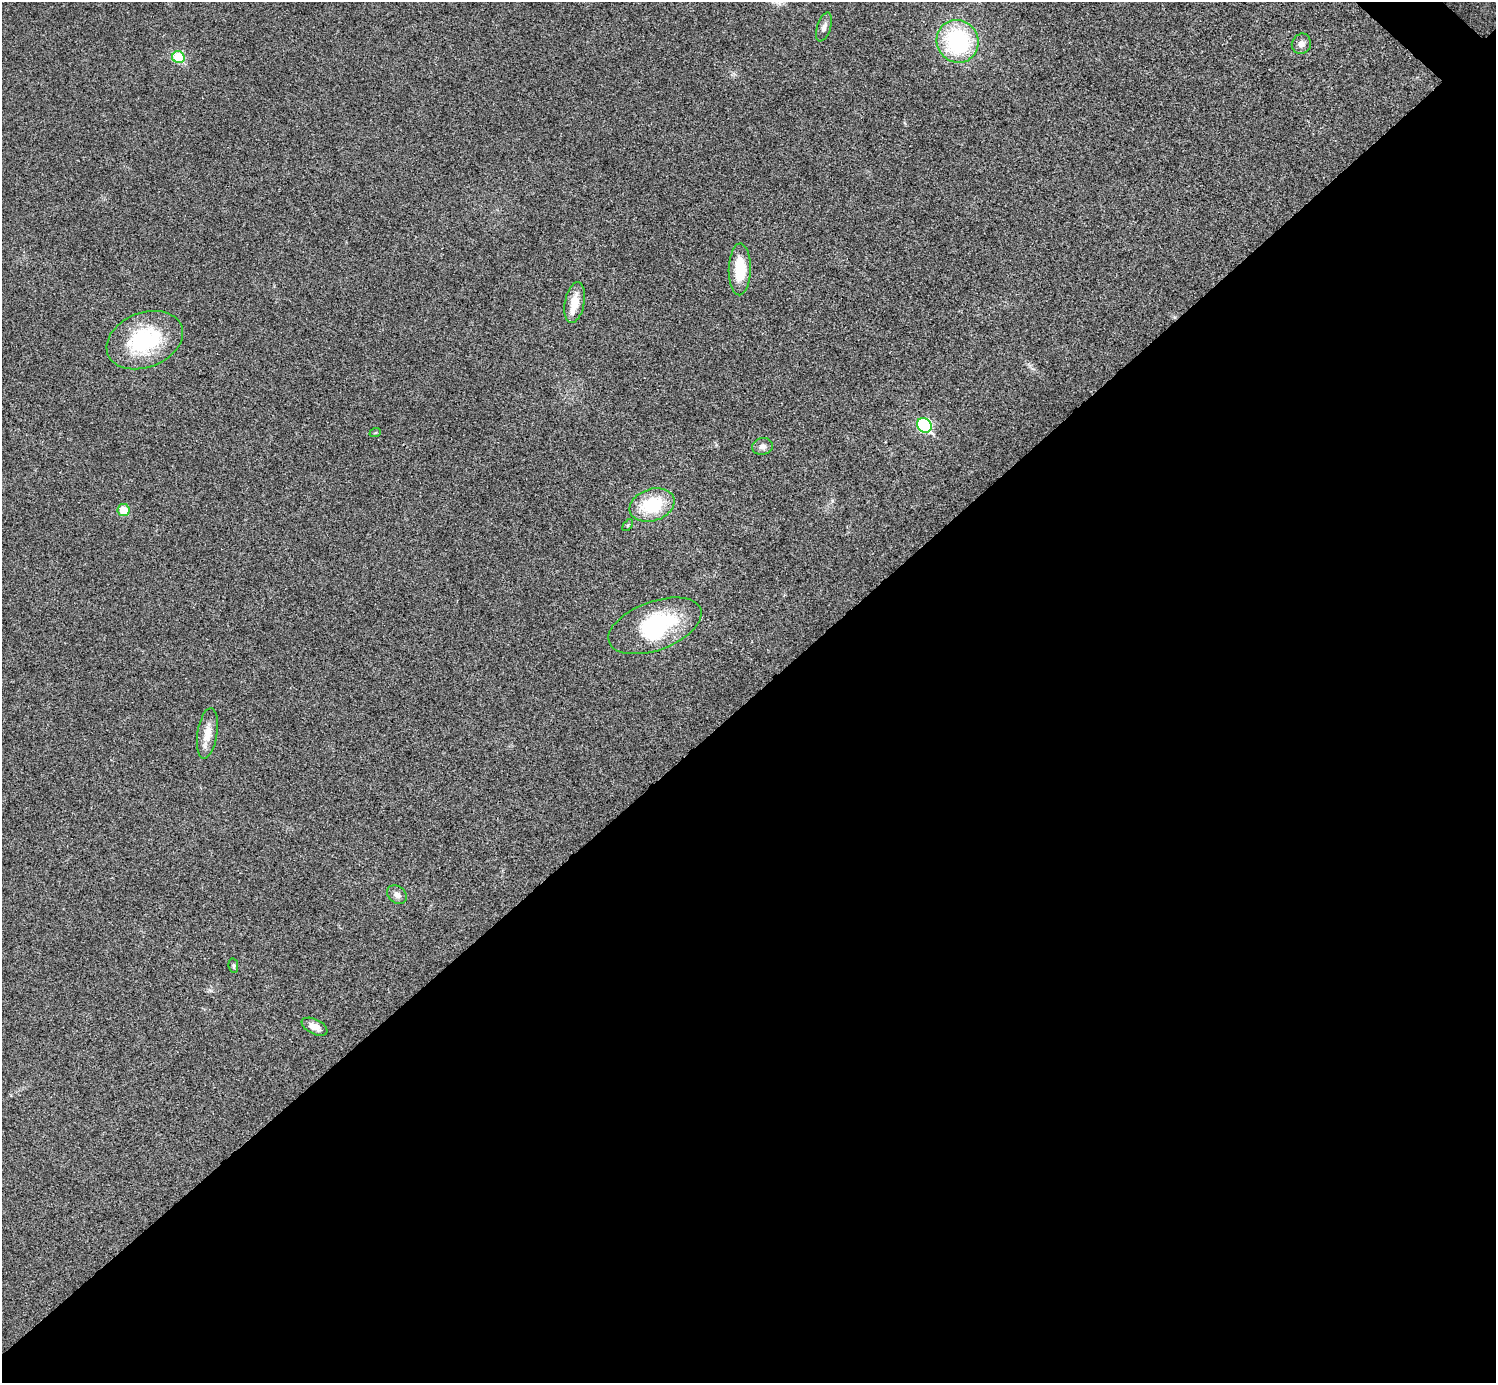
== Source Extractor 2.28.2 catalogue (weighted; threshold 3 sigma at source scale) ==
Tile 15 of 4 x 4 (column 3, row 4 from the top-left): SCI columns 2993-4486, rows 301-1681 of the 5991 x 5991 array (HDU 1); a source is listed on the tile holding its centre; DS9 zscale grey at full resolution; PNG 1498 x 1385 px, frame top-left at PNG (2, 2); each listed source drawn as its Kron ellipse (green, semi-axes under 4 px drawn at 4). Shown black and unused: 50% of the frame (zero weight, under 3 of 4 exposures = <1% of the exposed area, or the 3 px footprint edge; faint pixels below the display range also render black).
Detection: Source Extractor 2.28.2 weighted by HDU 2 'WHT'; one run over the whole footprint, this tile lists its part. Background 0.0218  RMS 0.0053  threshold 0.0241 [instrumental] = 3 sigma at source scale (4.5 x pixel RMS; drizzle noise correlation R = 1.50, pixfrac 1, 0.05/0.05 arcsec/px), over >= 5 px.
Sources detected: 20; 1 inside a brighter object's white glare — neither listed nor drawn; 1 inside a brighter listed object's ellipse — not listed separately; the other 18 listed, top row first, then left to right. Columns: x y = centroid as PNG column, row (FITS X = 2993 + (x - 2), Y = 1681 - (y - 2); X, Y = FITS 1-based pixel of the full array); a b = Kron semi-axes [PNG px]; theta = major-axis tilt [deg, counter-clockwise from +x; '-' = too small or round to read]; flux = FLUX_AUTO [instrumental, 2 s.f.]
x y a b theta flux
824 27 15 7 72 2.5
958 41 22 20 -55 61
1301 44 10 9 - 2.8
178 57 6 6 - 30
740 269 26 11 89 18
575 303 21 9 79 8.8
145 340 39 27 21 48
924 425 8 7 - 57
375 433 6 3 19 0.53
762 446 10 8 10 2.4
652 505 23 16 18 28
123 510 6 6 - 9.5
628 525 7 3 54 0.74
655 626 49 24 20 49
207 733 25 10 81 7.5
397 895 11 8 -41 3.1
233 966 7 4 -81 0.85
315 1027 14 7 -26 4.9